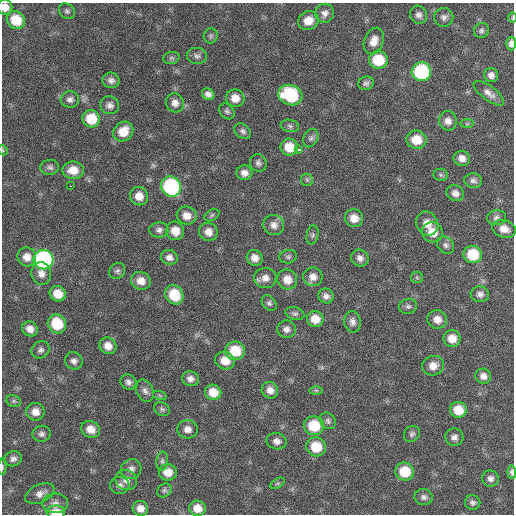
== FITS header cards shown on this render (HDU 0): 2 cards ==
NAXIS1  =                  512 / Axis length
NAXIS2  =                  512 / Axis length

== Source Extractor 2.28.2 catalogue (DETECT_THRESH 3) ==
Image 512 x 512 px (HDU 0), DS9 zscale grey, 1 PNG px = 1 image px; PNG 516 x 516 px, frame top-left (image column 1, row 512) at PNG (2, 3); each listed source drawn as its Kron ellipse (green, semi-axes under 4 px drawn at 4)
Background 64.3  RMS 8.7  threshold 26.1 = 3 sigma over >= 5 px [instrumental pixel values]
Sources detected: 137; all 137 listed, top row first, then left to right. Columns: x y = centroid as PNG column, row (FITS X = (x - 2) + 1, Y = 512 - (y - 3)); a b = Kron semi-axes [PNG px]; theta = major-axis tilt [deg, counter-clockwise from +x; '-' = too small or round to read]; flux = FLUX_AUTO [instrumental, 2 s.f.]
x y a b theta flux
5 7 8 7 - 4400
67 11 8 7 - 1400
325 13 9 9 - 3200
419 15 9 8 - 2600
444 17 9 9 - 2500
512 18 5 2 - 590
16 20 10 8 -44 14000
308 21 11 9 23 7100
481 30 8 7 - 1600
211 36 7 7 - 1400
374 41 14 9 68 5600
511 43 7 5 89 2600
197 56 10 8 -8 2300
171 58 8 6 14 1300
378 60 9 9 - 20000
421 72 9 9 - 60000
491 75 7 7 - 2700
111 80 8 7 - 2800
366 83 8 6 19 1800
489 93 18 7 -37 4100
208 94 6 5 - 2700
290 95 12 10 -22 40000
235 98 9 8 - 6000
70 99 9 8 - 2500
175 103 9 9 - 4000
110 105 9 8 - 2900
227 111 9 6 -49 1600
91 119 9 8 - 16000
448 121 10 9 - 4000
467 124 7 4 1 970
290 126 9 6 -12 1600
243 131 9 6 -38 1900
123 132 10 9 - 10000
311 138 10 7 61 1900
416 140 10 9 - 11000
289 147 9 8 - 11000
299 149 4 3 - 8500
3 150 5 4 - 660
462 158 8 7 - 4200
258 163 9 8 - 2100
50 167 9 7 5 2000
73 170 11 8 0 7900
244 173 8 7 - 3600
441 175 7 6 - 1100
307 180 6 6 - 1200
473 181 9 7 -10 2100
71 186 3 2 - 990
171 186 10 9 - 79000
455 193 9 7 -32 3200
139 196 9 9 - 6400
212 215 8 5 30 1200
187 216 10 9 - 5600
354 218 9 9 - 6100
496 218 9 7 6 2100
427 224 12 10 -59 6300
274 225 10 10 - 3900
504 229 12 8 -17 5200
159 230 9 7 2 2400
175 231 9 9 - 7200
208 232 9 9 - 4800
432 232 10 10 - 8300
312 235 9 6 77 1500
446 245 9 7 -49 2300
473 254 9 8 - 21000
27 257 9 9 - 5400
169 257 9 7 -24 3100
288 257 8 6 9 1600
255 258 8 7 - 4400
360 258 9 8 - 3000
43 260 10 9 - 130000
117 271 8 7 - 1700
41 273 11 10 - 4100
313 277 9 9 - 4300
417 277 6 5 - 1000
265 278 11 10 - 4300
287 279 10 9 - 6400
141 281 10 9 - 5800
58 294 8 7 - 8400
480 294 9 8 - 2600
174 295 10 8 -56 17000
326 296 8 7 - 2600
269 303 9 6 -50 1700
408 306 9 7 12 1700
295 314 10 6 -15 1700
315 319 8 8 - 7700
437 319 10 9 - 5300
352 322 11 8 -80 2900
57 324 10 9 - 19000
30 329 8 7 - 4200
286 329 9 8 - 2900
452 339 8 8 - 7000
108 346 9 8 - 5100
40 350 9 8 - 2200
235 351 10 9 - 17000
74 361 9 8 - 2700
225 361 10 9 - 8300
433 366 11 9 19 5200
483 376 8 7 - 3300
190 379 8 7 - 3000
128 382 8 7 - 2300
270 390 8 8 - 4100
316 390 6 4 -1 860
145 391 11 8 -68 2700
213 392 8 7 - 8100
160 396 7 4 -20 830
14 401 7 5 -22 1100
162 409 8 6 -31 1500
458 410 8 8 - 10000
35 412 9 9 - 5200
328 421 9 7 -50 1700
314 426 10 9 - 18000
91 429 10 8 -27 6300
188 429 10 9 - 3900
42 434 9 8 - 2200
412 434 9 7 46 1800
454 437 9 8 - 2900
277 441 10 8 -11 3300
316 447 10 9 - 15000
13 459 9 7 16 2300
162 461 9 6 84 1700
2 467 8 3 85 740
131 469 10 9 - 3300
405 471 9 9 - 16000
168 472 9 8 - 6700
512 472 7 4 -86 1900
490 479 8 8 - 2600
126 480 11 10 - 3900
278 483 8 4 31 1000
120 485 9 8 - 2500
164 490 8 6 38 1400
40 494 15 9 25 4300
424 497 9 8 - 2200
472 502 8 7 - 1900
55 503 13 9 2 3700
140 508 8 7 - 4400
197 508 8 7 - 6700
56 512 9 6 -2 9200
At the frame edge (FLAGS 8, measured only in part): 7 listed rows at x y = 5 7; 512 18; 511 43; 3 150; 2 467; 512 472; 56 512